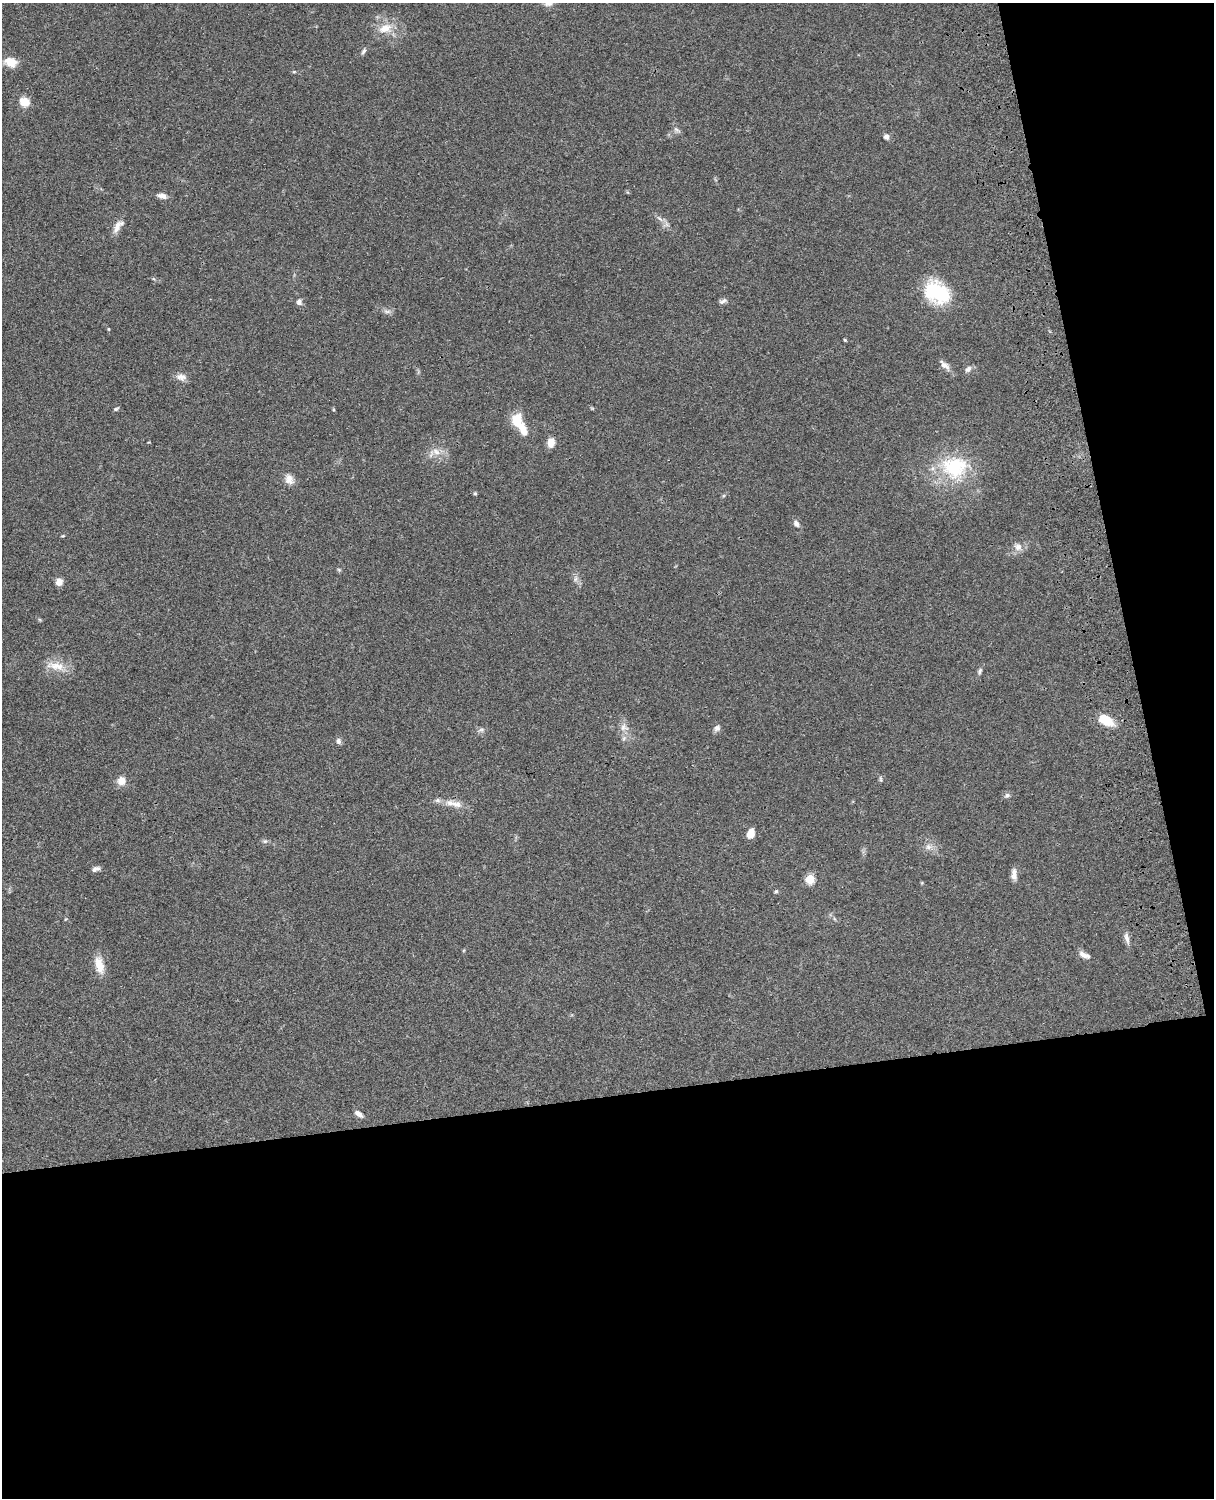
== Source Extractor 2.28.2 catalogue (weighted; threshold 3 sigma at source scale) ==
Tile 12 of 4 x 3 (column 4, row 3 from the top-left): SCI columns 3759-4970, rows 277-1772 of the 5089 x 4927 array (HDU 1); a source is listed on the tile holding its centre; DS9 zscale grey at full resolution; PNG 1216 x 1500 px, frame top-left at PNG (2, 3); no overlay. Shown black and unused: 33% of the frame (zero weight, under 3 of 4 exposures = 6% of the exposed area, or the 3 px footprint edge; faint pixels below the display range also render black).
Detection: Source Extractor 2.28.2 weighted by HDU 2 'WHT'; one run over the whole footprint, this tile lists its part. Background 0.0901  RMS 0.0061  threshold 0.0276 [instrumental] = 3 sigma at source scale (4.5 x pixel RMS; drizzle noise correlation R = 1.50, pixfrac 1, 0.05/0.05 arcsec/px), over >= 5 px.
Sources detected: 57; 1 inside a brighter object's white glare — not listed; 2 inside a brighter listed object's ellipse — not listed separately; the other 54 listed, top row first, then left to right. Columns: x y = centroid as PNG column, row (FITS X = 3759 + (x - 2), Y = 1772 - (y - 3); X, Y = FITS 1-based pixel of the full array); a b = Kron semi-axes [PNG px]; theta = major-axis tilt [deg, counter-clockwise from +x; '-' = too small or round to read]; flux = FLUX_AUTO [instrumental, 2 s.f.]
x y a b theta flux
385 28 19 11 19 8.9
364 51 9 5 54 1.4
11 62 15 10 -16 7.6
294 72 5 4 - 0.66
24 102 10 9 - 8.2
677 130 11 5 -33 1.6
886 137 7 6 - 2.2
162 196 12 6 -12 3.1
660 219 10 4 -30 1.9
118 226 20 8 57 4.6
937 293 27 19 -33 41
723 301 11 5 26 1.7
299 302 8 7 - 2
387 311 11 4 -4 1.7
109 329 4 3 - 0.52
845 340 4 3 - 0.69
945 365 17 7 -42 3.4
968 369 9 6 47 2.1
181 377 14 9 -13 3.8
116 409 7 4 22 0.96
517 419 17 13 70 9.7
551 443 10 7 83 5.8
436 452 12 7 -38 4.3
954 467 36 30 2 40
289 479 13 11 -68 4.6
475 493 5 4 - 0.74
796 524 9 6 -57 2.3
63 536 5 3 - 0.55
1018 547 10 9 - 3.8
339 570 6 4 -19 0.7
575 579 7 6 - 1.7
59 582 8 7 - 4
57 666 24 11 -13 9
980 671 8 5 63 1.4
1106 720 19 11 -30 11
624 727 13 11 -37 4.7
717 728 9 8 - 2.2
481 730 7 4 2 1.3
338 741 9 6 -68 1.7
881 779 9 3 -79 0.85
121 781 9 8 - 6.1
1007 795 7 6 - 1.6
450 803 14 8 -6 4.7
750 833 11 7 68 5.4
265 841 6 4 42 1
928 847 8 8 - 2.7
94 870 9 7 44 1.9
1014 874 15 6 -89 3.2
810 879 5 5 - 29
776 891 5 4 - 0.93
1127 938 16 6 -77 2.9
1083 954 12 7 -35 3.3
99 965 23 10 -75 8.4
359 1114 10 6 -38 2.8